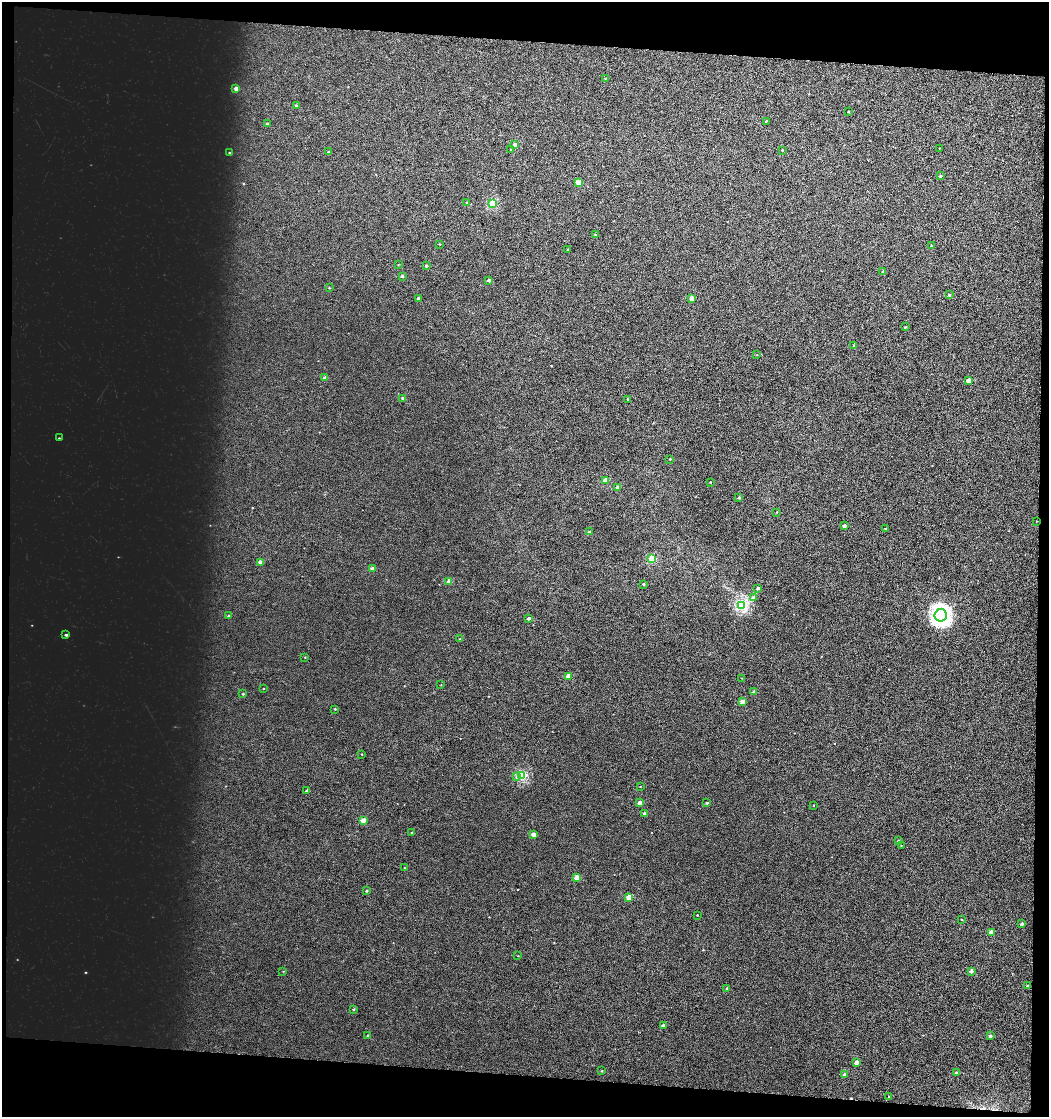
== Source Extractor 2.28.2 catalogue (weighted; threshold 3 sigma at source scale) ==
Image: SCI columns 1239-3332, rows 1034-3262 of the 4824 x 4583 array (HDU 1 of 3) = the unmasked area's bounding box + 8 px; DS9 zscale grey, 2 x 2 block average (1 PNG px = mean of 2 x 2 image px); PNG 1051 x 1119 px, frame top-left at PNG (2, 2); each listed source drawn as its Kron ellipse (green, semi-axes under 4 px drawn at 4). Shown black and unused: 9% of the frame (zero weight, under 3 of 6 exposures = <1% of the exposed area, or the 3 px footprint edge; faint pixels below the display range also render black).
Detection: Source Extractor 2.28.2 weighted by HDU 2 'WHT'. Background 0.0025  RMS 0.0028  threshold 0.0114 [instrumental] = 3 sigma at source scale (4.09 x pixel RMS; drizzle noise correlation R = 1.36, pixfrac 0.8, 0.0396/0.0396 arcsec/px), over >= 5 px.
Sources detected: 106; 1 cosmic-ray / hot-pixel residue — neither listed nor drawn; the other 105 listed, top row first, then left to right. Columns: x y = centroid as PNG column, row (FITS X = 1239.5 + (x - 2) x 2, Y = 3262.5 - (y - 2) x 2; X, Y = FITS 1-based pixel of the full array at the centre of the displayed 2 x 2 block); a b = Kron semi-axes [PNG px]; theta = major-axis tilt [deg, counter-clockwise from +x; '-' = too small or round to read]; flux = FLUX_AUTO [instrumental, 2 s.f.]
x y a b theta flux
605 78 3 2 - 0.23
236 88 3 2 - 4.2
296 105 3 2 - 0.53
848 112 2 2 - 0.59
766 121 3 2 - 0.38
267 124 3 3 - 0.54
515 145 3 2 - 5.1
939 148 2 2 - 0.24
511 149 2 2 - 0.26
782 150 2 2 - 0.44
328 152 2 2 - 0.77
229 153 2 2 - 0.42
940 176 3 2 - 0.97
578 182 3 2 - 7.1
466 202 2 2 - 0.28
492 204 3 3 - 24
596 235 3 2 - 0.62
439 244 2 2 - 0.33
931 246 2 2 - 0.73
567 250 2 2 - 0.45
398 265 3 2 - 0.25
426 266 3 3 - 0.7
883 272 2 2 - 1.5
402 276 2 2 - 1.3
489 280 2 2 - 2.1
329 288 2 2 - 0.38
949 295 3 2 - 0.95
418 298 2 2 - 2.1
692 298 3 2 - 6.8
905 327 3 2 - 0.37
854 345 3 2 - 0.41
757 355 2 2 - 0.24
325 378 2 2 - 3
969 380 3 2 - 4.8
403 398 3 2 - 1.3
627 399 2 2 - 0.39
59 438 2 2 - 0.26
670 459 2 2 - 0.51
605 480 3 2 - 8.3
710 482 2 2 - 0.38
617 487 3 2 - 2.3
739 498 3 2 - 1
777 512 2 2 - 0.32
1036 521 2 2 - 0.19
844 526 2 2 - 3.5
885 528 2 2 - 0.46
589 532 2 2 - 0.69
652 558 3 3 - 19
261 562 2 2 - 4.6
372 569 2 2 - 4.6
449 581 2 2 - 6.9
644 584 2 2 - 0.89
758 588 2 2 - 1.5
754 598 3 3 - 2.1
742 605 3 3 - 52
941 615 6 6 - 200
229 616 3 3 - 0.74
529 618 2 2 - 2
66 635 3 2 - 1.2
460 639 3 2 - 0.48
305 657 2 2 - 0.33
568 676 3 2 - 7.1
742 678 2 2 - 0.18
441 685 2 2 - 0.2
264 689 2 2 - 0.23
754 692 2 2 - 2
243 694 3 2 - 0.56
742 701 2 2 - 3.9
335 709 2 2 - 0.51
362 754 2 2 - 0.28
522 776 3 3 - 32
517 777 4 3 - 0.85
640 786 2 2 - 0.23
307 790 3 2 - 0.91
640 803 2 2 - 3.6
707 803 3 2 - 0.79
814 805 2 2 - 0.29
644 813 3 2 - 0.78
363 820 3 2 - 5.6
411 832 3 2 - 0.35
533 834 2 2 - 4.4
898 841 2 2 - 0.64
901 846 2 2 - 0.26
405 868 2 2 - 0.36
577 878 3 2 - 6.1
367 891 3 2 - 0.61
629 897 3 2 - 8.4
697 915 2 2 - 0.36
962 919 2 2 - 0.33
1022 924 2 2 - 1.5
991 932 2 2 - 4.9
518 956 2 2 - 0.26
283 971 2 2 - 0.27
971 971 2 2 - 3.3
1027 986 2 2 - 0.98
727 989 2 2 - 0.8
353 1009 3 3 - 0.49
663 1025 3 3 - 1
368 1036 2 2 - 0.8
990 1036 2 2 - 1.7
856 1062 3 2 - 3.8
602 1071 2 2 - 0.41
956 1073 2 2 - 1.2
845 1075 3 2 - 3
889 1096 2 2 - 0.34
Diffuse or blended objects may show on this block-average render without a row.